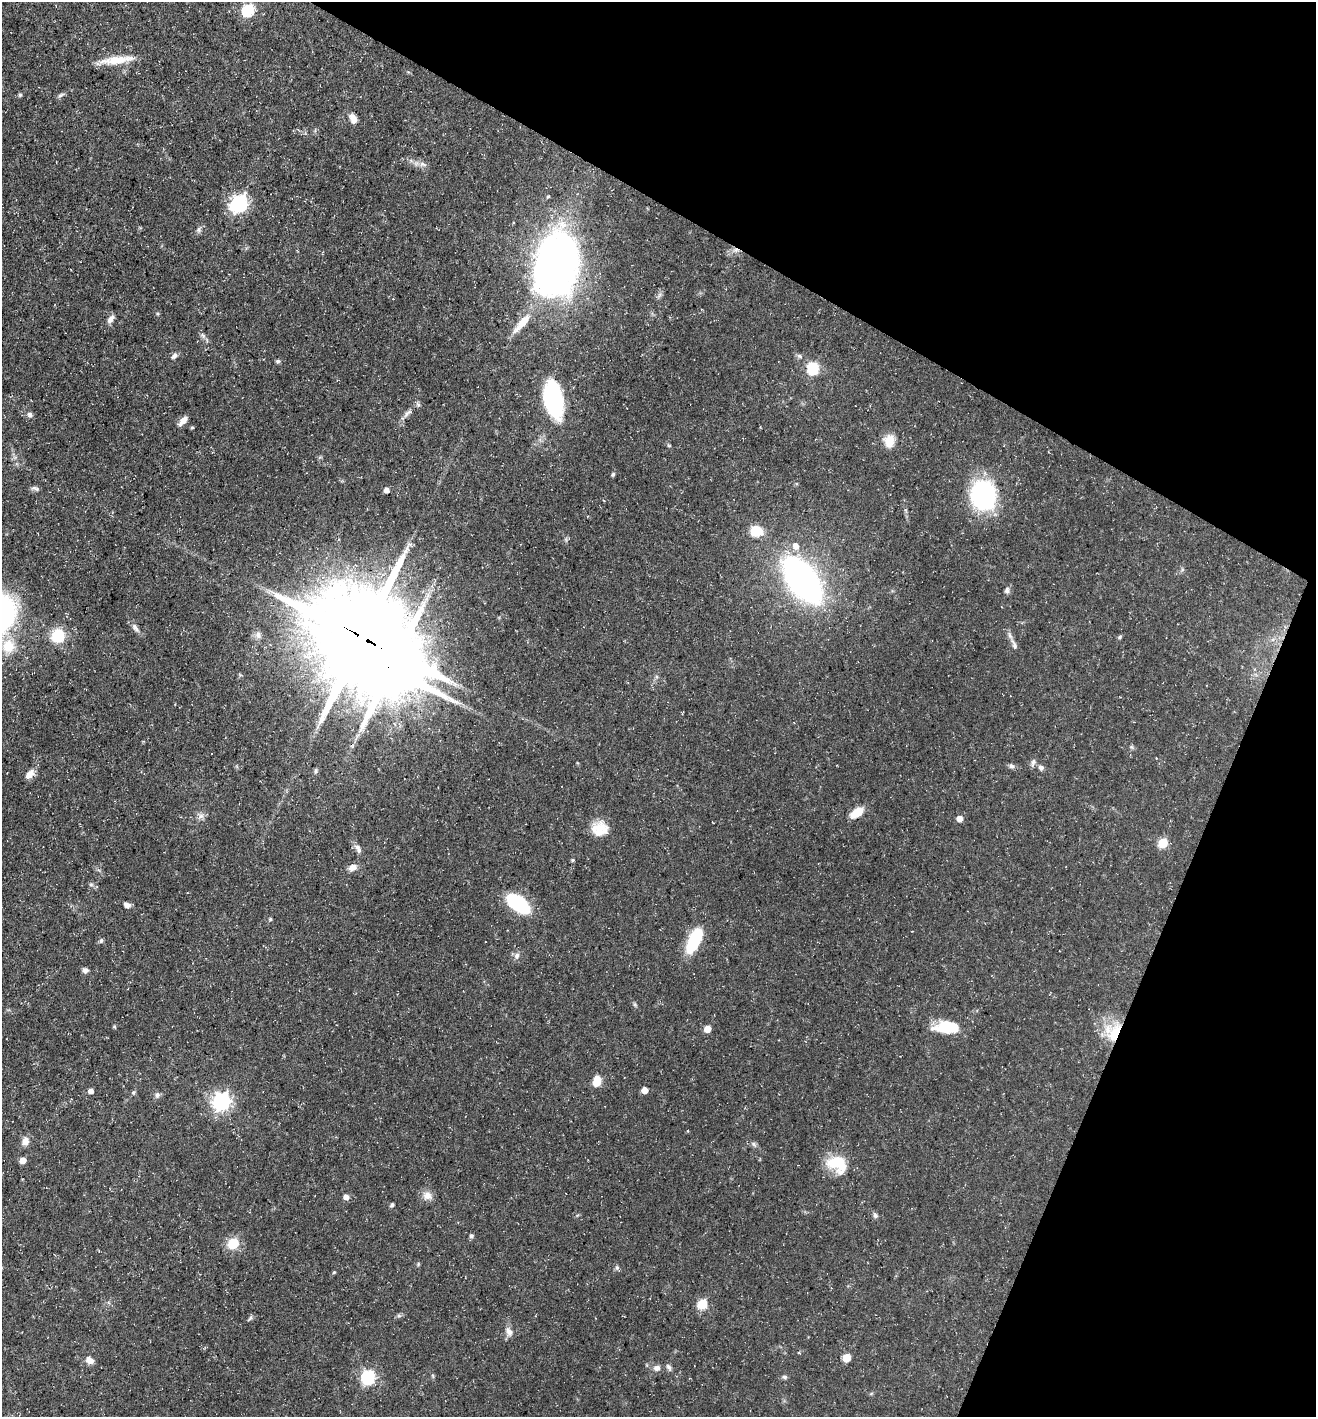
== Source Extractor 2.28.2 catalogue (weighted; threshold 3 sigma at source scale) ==
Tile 8 of 4 x 4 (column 4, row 2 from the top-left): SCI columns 4084-5397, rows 2833-4247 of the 5674 x 5663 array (HDU 1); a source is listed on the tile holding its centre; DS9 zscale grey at full resolution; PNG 1318 x 1419 px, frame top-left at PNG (2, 2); no overlay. Shown black and unused: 24% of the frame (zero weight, under 3 of 5 exposures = <1% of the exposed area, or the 3 px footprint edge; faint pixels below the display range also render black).
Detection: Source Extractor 2.28.2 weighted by HDU 2 'WHT'; one run over the whole footprint, this tile lists its part. Background 0.0358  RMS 0.0039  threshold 0.0175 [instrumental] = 3 sigma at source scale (4.5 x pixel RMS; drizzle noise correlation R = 1.50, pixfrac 1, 0.05/0.05 arcsec/px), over >= 5 px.
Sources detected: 98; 2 inside a brighter object's white glare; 1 cosmic-ray / hot-pixel residue — not listed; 1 inside a brighter listed object's ellipse — not listed separately; the other 94 listed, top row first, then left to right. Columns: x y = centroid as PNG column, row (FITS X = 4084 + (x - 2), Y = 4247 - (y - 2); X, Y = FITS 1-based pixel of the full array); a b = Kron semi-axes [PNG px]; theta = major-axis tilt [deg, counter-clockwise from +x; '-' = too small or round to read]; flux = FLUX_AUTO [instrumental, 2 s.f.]
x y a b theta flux
248 10 6 6 - 42
116 60 39 9 7 8.8
20 95 6 5 - 0.59
61 95 10 4 26 0.87
353 119 11 7 -69 2.9
423 164 11 6 -17 1.6
548 196 4 4 - 0.45
239 204 8 7 - 120
198 230 8 6 89 1
555 266 55 35 85 250
111 319 11 6 51 2.2
522 323 34 9 49 7.6
203 335 9 6 -36 1.1
174 356 9 6 40 1.3
800 356 8 5 -27 0.99
278 361 5 5 - 0.76
813 368 6 6 - 39
553 400 29 14 -78 58
418 405 7 5 -54 0.81
406 414 10 5 58 1.2
30 415 7 7 - 1.2
183 421 12 6 46 2.6
192 427 4 4 - 0.46
889 441 17 13 84 5.1
669 446 6 4 -1 0.42
613 474 6 4 57 0.67
35 488 12 5 -21 1
387 490 5 4 - 2.2
983 495 20 16 -89 80
756 531 11 9 -13 9.9
796 546 7 6 - 2.8
802 580 29 14 -54 220
1007 590 8 6 82 1.2
135 628 14 7 -51 1.9
258 635 9 8 - 1.8
58 636 11 10 - 15
362 637 30 28 52 6500
1120 637 6 4 29 0.58
1014 645 18 6 -67 2
8 646 15 14 - 9.5
1132 747 7 4 -71 0.55
1033 762 13 5 74 1.1
1011 766 8 6 -34 1
1041 767 7 6 - 1.2
315 771 9 3 79 0.65
29 774 12 7 50 3.2
857 813 17 9 35 5.4
200 816 10 6 21 1.6
960 818 5 5 - 3.4
600 829 19 17 3 7.5
1163 843 6 5 - 17
358 847 10 8 -39 1.7
573 860 5 4 - 0.5
353 867 10 7 28 2.7
91 884 6 4 0 0.65
518 903 21 11 -37 31
127 905 8 6 -25 1.7
270 919 4 4 - 0.57
694 940 28 14 68 16
101 941 7 5 74 0.77
517 955 7 7 - 1.5
85 970 7 6 - 1.3
114 1027 5 4 - 0.47
947 1027 26 12 0 14
707 1029 5 5 - 6
1114 1032 30 14 62 11
597 1081 8 6 76 8.1
645 1090 5 5 - 4.7
90 1091 6 5 - 1.7
133 1092 6 5 - 0.62
157 1095 8 7 - 1.1
222 1101 7 7 - 160
25 1141 11 9 81 2.8
753 1144 9 5 -28 1
23 1160 5 5 - 4.2
837 1164 23 16 -32 15
427 1195 13 12 - 3
346 1197 6 5 - 2.2
392 1205 5 4 - 0.87
875 1215 8 6 -69 0.99
471 1235 5 5 - 0.93
233 1243 10 9 - 10
617 1268 6 5 - 0.77
334 1272 4 4 - 0.45
702 1304 6 5 - 24
399 1316 7 4 0 0.71
250 1318 7 5 47 0.73
509 1332 13 8 -70 2.3
847 1358 5 5 - 11
89 1360 10 8 -34 2.5
669 1367 10 5 -65 1.1
657 1368 8 7 - 1.9
368 1377 6 6 - 66
784 1377 7 5 -2 0.85
Overlapping masked pixels (flux is a lower limit): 2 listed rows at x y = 362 637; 1114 1032